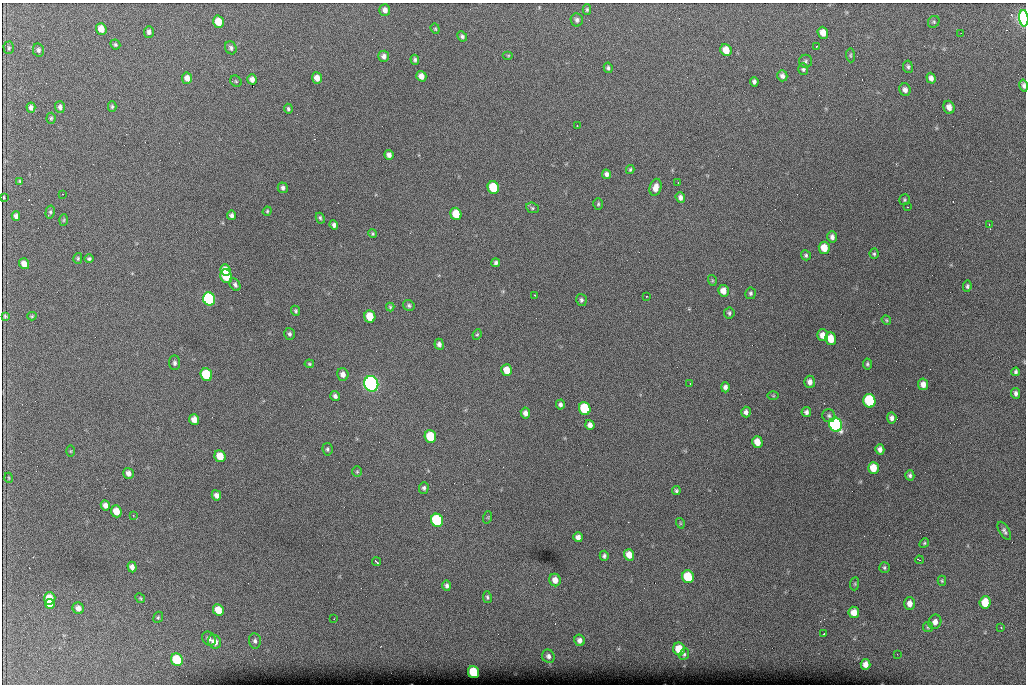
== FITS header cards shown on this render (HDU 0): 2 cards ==
NAXIS1  =                 1024 /fastest changing axis
NAXIS2  =                  682 /next to fastest changing axis

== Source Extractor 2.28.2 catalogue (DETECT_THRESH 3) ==
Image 1024 x 682 px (HDU 0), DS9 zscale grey, 1 PNG px = 1 image px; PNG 1028 x 686 px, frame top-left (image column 1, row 682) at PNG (2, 3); each listed source drawn as its Kron ellipse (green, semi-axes under 4 px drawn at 4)
Background 4210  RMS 42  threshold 127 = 3 sigma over >= 5 px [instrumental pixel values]
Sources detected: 186; all 186 listed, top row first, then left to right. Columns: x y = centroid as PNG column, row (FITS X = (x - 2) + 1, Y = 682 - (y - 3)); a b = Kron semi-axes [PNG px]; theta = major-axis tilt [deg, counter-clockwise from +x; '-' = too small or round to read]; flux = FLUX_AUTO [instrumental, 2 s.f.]
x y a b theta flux
587 9 5 4 - 4.9e+03
385 10 5 5 - 1.3e+04
1024 18 8 4 -86 8.2e+05
577 20 6 6 - 7.9e+03
218 22 6 5 - 5.1e+04
934 22 6 5 - 4.6e+03
101 29 6 5 - 2.9e+04
435 29 5 4 - 3.7e+03
149 32 6 5 - 8.8e+03
823 33 6 5 - 2.6e+04
961 33 2 2 - 1.5e+03
462 36 5 4 - 6.9e+03
115 44 5 4 - 4.4e+03
817 46 3 2 - 4.1e+03
9 48 6 5 - 4.7e+03
231 48 7 5 -60 6.8e+03
38 50 7 5 -77 6.8e+03
726 50 6 5 - 3.7e+04
508 55 5 3 - 2.6e+03
850 55 7 4 -85 4.0e+03
384 56 5 5 - 1.1e+04
415 60 5 4 - 6.0e+03
805 61 6 6 - 5.7e+03
908 67 6 5 - 5.7e+03
608 68 5 4 - 5.6e+03
803 69 6 5 - 5.4e+03
421 76 5 5 - 1.7e+04
782 76 5 5 - 9.9e+03
187 78 6 5 - 1.8e+04
317 78 5 5 - 2.0e+04
931 78 5 4 - 1.1e+04
252 79 5 4 - 1.3e+04
236 81 6 5 - 3.7e+03
754 82 5 4 - 7.0e+03
1024 86 6 4 -77 7.8e+03
905 90 6 5 - 9.8e+03
112 106 5 4 - 4.3e+03
60 107 6 5 - 8.2e+03
949 107 6 5 - 1.8e+04
31 108 5 4 - 9.5e+03
288 109 5 4 - 4.9e+03
51 118 5 4 - 4.0e+03
577 126 3 2 - 3.8e+03
389 155 5 4 - 1.1e+04
630 170 4 3 - 3.8e+03
607 174 5 4 - 9.9e+03
20 181 4 3 - 3.1e+03
678 183 2 2 - 2.1e+03
656 187 9 6 75 2.0e+04
283 188 5 5 - 6.9e+03
493 188 6 5 - 1.5e+05
62 194 3 2 - 2.1e+03
4 197 3 2 - 2.8e+03
680 197 5 4 - 1.0e+04
904 200 6 5 - 4.2e+03
598 204 6 4 88 4.0e+03
907 207 2 2 - 1.7e+03
532 208 6 5 - 4.5e+03
267 211 5 4 - 3.4e+03
50 212 6 4 77 5.4e+03
456 214 6 5 - 7.0e+04
231 215 4 4 - 7.9e+03
16 216 4 4 - 8.9e+03
320 218 5 3 - 5.0e+03
64 220 6 4 88 3.5e+03
334 225 5 4 - 7.7e+03
989 225 3 3 - 2.3e+03
373 234 4 4 - 3.9e+03
832 237 6 4 -73 1.0e+04
824 248 6 5 - 4.1e+04
874 254 5 4 - 4.1e+03
806 255 5 5 - 5.4e+03
78 258 5 4 - 4.0e+03
89 259 5 4 - 5.3e+03
496 263 4 4 - 6.5e+03
24 264 5 5 - 2.1e+04
225 270 6 5 - 4.1e+04
226 276 7 5 -68 1.0e+05
712 280 5 3 - 3.0e+03
235 285 7 5 -60 7.4e+03
967 286 6 4 82 5.1e+03
723 291 6 5 - 2.3e+04
751 293 6 5 - 6.0e+03
535 295 3 2 - 4.0e+03
646 296 3 2 - 3.1e+03
209 299 7 6 - 6.1e+05
581 300 6 5 - 6.0e+03
409 305 6 5 - 5.6e+03
390 307 4 4 - 3.3e+03
296 311 5 4 - 4.3e+03
729 313 5 5 - 5.1e+03
5 316 4 4 - 3.8e+03
32 316 4 4 - 3.5e+03
370 317 6 5 - 6.7e+04
886 320 5 4 - 3.2e+03
289 334 6 5 - 6.5e+03
477 334 5 4 - 3.5e+03
823 335 6 5 - 2.2e+04
831 339 6 5 - 4.4e+04
439 344 5 4 - 9.0e+03
175 363 7 5 -85 7.6e+03
309 364 5 4 - 3.6e+03
867 364 5 4 - 4.6e+03
507 370 6 5 - 3.5e+04
1016 372 4 3 - 5.2e+03
343 374 6 5 - 1.5e+04
206 375 6 5 - 1.8e+05
810 382 6 5 - 1.3e+04
690 383 2 2 - 1.4e+03
371 384 8 7 - 1.5e+06
923 384 6 5 - 1.7e+04
725 387 5 4 - 9.5e+03
1016 393 5 4 - 7.4e+03
335 396 5 4 - 7.9e+03
773 396 5 3 - 3.0e+03
869 401 7 6 - 2.2e+05
560 405 5 4 - 7.4e+03
585 408 6 5 - 1.8e+05
746 412 5 5 - 8.8e+03
806 412 5 4 - 8.0e+03
525 413 5 4 - 1.2e+04
829 416 7 6 - 7.1e+03
892 418 5 5 - 9.1e+03
194 420 5 5 - 2.3e+04
590 425 5 4 - 1.2e+04
836 425 7 6 - 8.6e+05
430 436 6 5 - 1.2e+05
757 442 6 5 - 3.3e+04
327 449 6 5 - 5.3e+03
880 449 5 4 - 1.1e+04
71 451 6 4 89 3.1e+03
220 456 6 5 - 5.2e+04
873 468 6 5 - 4.3e+04
357 472 5 5 - 4.0e+03
128 473 5 5 - 1.2e+04
910 475 5 4 - 6.1e+03
9 478 5 3 - 2.6e+03
424 488 6 5 - 5.8e+03
676 491 4 4 - 4.6e+03
216 495 5 4 - 1.2e+04
105 505 5 4 - 1.2e+04
116 511 6 5 - 3.6e+04
133 515 3 2 - 2.3e+03
488 517 6 4 72 3.2e+03
437 520 6 6 - 3.7e+05
680 523 5 3 - 2.8e+03
1004 531 10 5 -60 7.9e+03
578 537 5 4 - 1.2e+04
924 543 5 4 - 3.6e+03
629 555 6 5 - 2.7e+04
604 556 5 4 - 5.7e+03
919 560 4 2 - 3.3e+03
376 562 5 2 - 3.8e+03
132 567 5 4 - 1.3e+04
884 568 5 5 - 4.6e+03
688 577 6 6 - 1.2e+05
555 580 6 5 - 2.1e+04
942 581 5 4 - 3.8e+03
855 584 6 4 84 3.5e+03
447 586 5 4 - 6.8e+03
487 597 6 4 -81 4.9e+03
50 598 6 6 - 4.3e+04
140 598 5 4 - 3.3e+03
985 602 6 5 - 6.6e+04
50 604 5 4 - 2.2e+04
910 604 6 5 - 1.8e+04
78 608 6 5 - 1.5e+04
218 610 6 5 - 4.3e+04
854 612 6 5 - 2.9e+04
158 617 6 4 67 4.2e+03
334 619 2 2 - 1.8e+03
935 622 7 6 - 1.6e+04
928 627 5 5 - 4.3e+03
1001 627 3 2 - 3.8e+03
823 634 3 2 - 2.2e+03
209 639 8 6 -46 1.0e+04
580 640 6 5 - 1.2e+04
255 641 8 6 -84 8.1e+03
215 642 7 6 - 2.4e+04
679 649 6 5 - 6.2e+04
684 654 6 4 65 5.1e+03
897 654 2 2 - 1.7e+03
548 656 7 6 - 9.0e+03
177 660 6 5 - 1.4e+05
865 664 5 5 - 1.7e+04
474 672 6 5 - 1.3e+05
At the frame edge (FLAGS 8, measured only in part): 2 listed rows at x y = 1024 18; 1024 86

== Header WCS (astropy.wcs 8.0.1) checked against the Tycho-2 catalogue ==
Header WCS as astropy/WCSLIB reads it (CRVAL/CRPIX/CD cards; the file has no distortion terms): RA---TAN/DEC--TAN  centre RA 07:06:07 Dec +31:10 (106.53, +31.16 deg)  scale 1.44 arcsec/px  FOV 24.5' x 16.3'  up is -93 deg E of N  parity flipped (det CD > 0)
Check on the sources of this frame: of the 60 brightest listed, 8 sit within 2.2 arcsec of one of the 15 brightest Tycho-2 stars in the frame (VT <= 12.35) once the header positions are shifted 0.50 arcsec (0.46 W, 0.20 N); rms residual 1.00 arcsec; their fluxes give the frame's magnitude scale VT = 24.95 - 2.5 log10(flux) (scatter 0.20 mag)
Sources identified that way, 8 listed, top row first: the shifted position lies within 2.2 arcsec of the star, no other Tycho-2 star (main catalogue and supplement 1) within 4.4 arcsec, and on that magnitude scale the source's flux lands within +1.5 / -3 mag of the star's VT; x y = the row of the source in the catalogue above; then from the Tycho-2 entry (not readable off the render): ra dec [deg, ICRS J2000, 3 dp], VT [Tycho-2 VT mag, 2 dp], TYC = Tycho-2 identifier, HIP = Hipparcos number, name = IAU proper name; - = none
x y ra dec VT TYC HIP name
493 188 106.458 +31.151 12.35 2438-728-1 - -
206 375 106.551 +31.041 11.84 2438-663-1 - -
371 384 106.552 +31.106 9.20 2438-180-1 - -
869 401 106.550 +31.305 11.61 2438-184-1 - -
585 408 106.559 +31.192 11.79 2438-1039-1 - -
836 425 106.562 +31.292 10.01 2438-106-1 - -
437 520 106.614 +31.135 11.36 2438-550-1 - -
474 672 106.684 +31.152 11.76 2438-931-1 - -